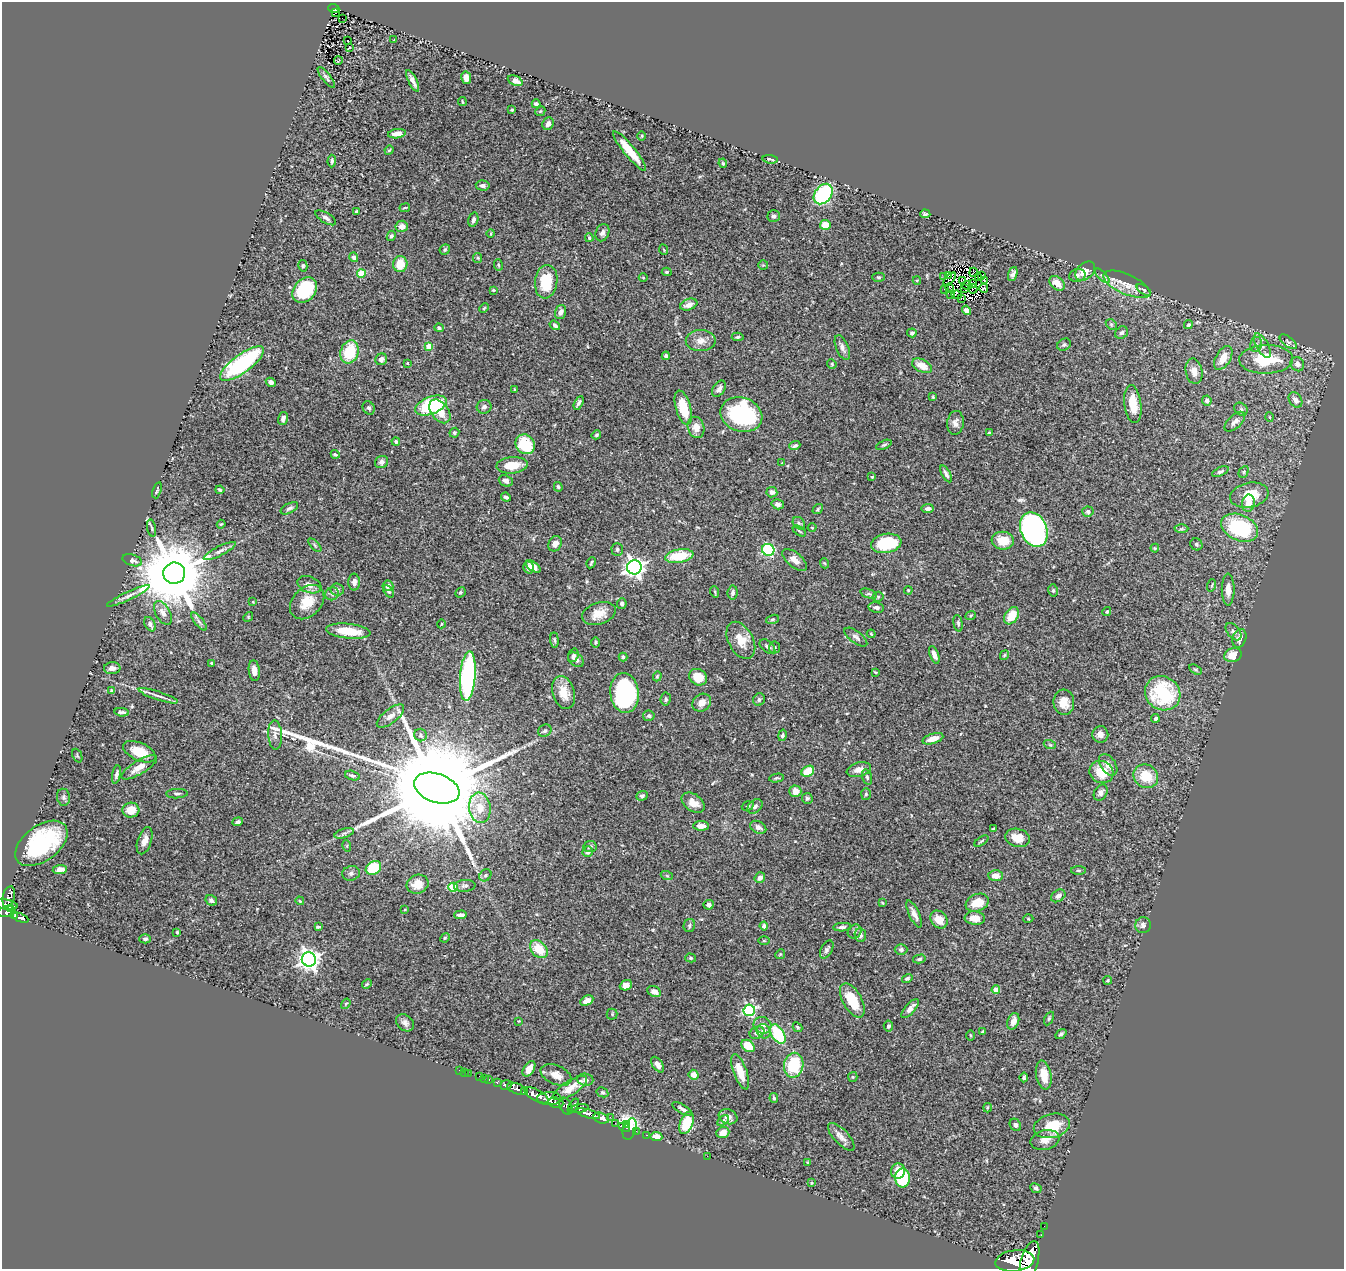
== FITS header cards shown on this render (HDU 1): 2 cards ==
NAXIS1  =                 1342
NAXIS2  =                 1267

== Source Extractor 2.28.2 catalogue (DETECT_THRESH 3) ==
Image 1342 x 1267 px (HDU 1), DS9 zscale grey, 1 PNG px = 1 image px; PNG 1346 x 1271 px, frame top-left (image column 1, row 1267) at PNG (2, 2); each listed source drawn as its Kron ellipse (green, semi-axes under 4 px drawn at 4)
Background 0.498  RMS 0.033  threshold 0.0993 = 3 sigma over >= 5 px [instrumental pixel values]
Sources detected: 433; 8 with non-positive FLUX_AUTO (blend fragments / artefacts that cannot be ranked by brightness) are neither listed nor drawn; the other 425 listed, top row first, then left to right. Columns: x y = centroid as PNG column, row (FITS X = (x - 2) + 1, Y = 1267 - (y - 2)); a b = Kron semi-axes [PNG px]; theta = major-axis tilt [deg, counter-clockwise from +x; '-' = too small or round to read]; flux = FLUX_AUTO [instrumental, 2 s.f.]
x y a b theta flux
334 9 5 4 - 90
335 12 3 2 - 23
342 18 2 2 - 1.2
394 40 2 2 - 1.2
347 41 3 3 - 23
349 48 3 3 - 19
338 61 4 2 - 1.5
326 77 13 4 -52 5.6
466 78 6 5 - 15
413 81 12 3 -63 9.7
515 81 8 4 -25 16
462 102 4 2 - 2.3
536 104 4 3 - 4.5
512 110 3 3 - 2.9
540 111 5 4 - 2.5
548 124 6 5 - 8.9
397 134 9 4 8 12
642 136 4 3 - 2
389 150 5 4 - 2.4
629 151 25 5 -51 53
770 159 8 3 -7 4
332 161 6 4 89 4.1
723 163 5 4 - 2.9
483 186 7 5 -5 7.6
823 194 11 8 52 240
405 208 5 3 - 2.2
356 211 3 3 - 2.2
925 214 5 3 - 4
774 216 6 6 - 5.6
326 218 11 5 -31 8
473 220 7 5 76 5.7
825 225 5 5 - 29
402 226 6 5 - 17
602 233 9 6 67 7.2
491 234 4 2 - 1.9
391 236 5 4 - 4.9
589 238 4 3 - 2.8
445 249 5 5 - 4.2
664 250 5 3 - 2
354 257 5 4 - 5.3
478 258 5 4 - 2.6
400 264 8 7 - 41
498 265 6 4 -81 2.8
763 265 5 5 - 2.8
303 266 6 4 -78 2.9
1085 271 11 8 42 24
667 272 5 4 - 3.2
973 272 4 2 - 1.9
361 273 4 4 - 74
1013 274 7 4 71 7.3
1077 275 8 6 15 6.8
944 276 3 2 - 7.1
948 276 3 2 - 0.41
981 276 3 2 - 1.1
1102 276 9 3 -44 5
879 277 6 4 -1 3.6
643 278 4 4 - 2.1
978 278 2 2 - 1.2
950 279 8 3 49 2.3
963 280 3 2 - 0.92
917 281 4 4 - 2.4
984 281 3 2 - 2.1
546 282 17 11 83 72
1057 283 9 6 -41 22
973 284 3 2 - 1.8
1127 284 25 10 -24 34
967 285 5 2 - 4.2
950 288 5 2 - 2.8
965 288 4 2 - 1.9
984 288 4 4 - 3.8
945 289 2 2 - 1.7
973 289 5 2 - 0.21
305 290 14 10 50 140
493 290 3 3 - 2.4
1144 290 8 4 -36 4.6
951 295 3 2 - 1.7
957 295 5 2 - 2.4
961 299 3 2 - 1.5
689 305 9 5 20 15
484 308 5 3 - 2.3
967 310 5 4 - 11
560 312 7 5 71 11
1111 324 6 4 -44 3.7
555 325 5 4 - 5.3
1188 325 5 4 - 3.5
439 328 5 4 - 3.7
912 333 5 4 - 4.8
1122 333 7 5 39 5.7
738 337 6 3 4 4.3
701 341 15 10 1 20
1288 342 10 5 -38 5.9
1256 344 8 6 76 6.7
1064 345 7 5 31 4.4
1262 345 14 6 -61 10
429 346 4 4 - 31
842 348 13 6 -67 9.8
350 352 12 9 71 79
666 356 4 3 - 5.1
1223 358 13 7 60 30
381 359 6 5 - 7.3
1266 359 27 14 1 100
242 363 26 9 36 300
407 363 4 3 - 1.8
832 364 5 4 - 2.5
1297 364 7 6 - 12
922 366 11 6 -26 28
1194 371 13 8 -80 18
271 382 5 4 - 7.4
514 389 3 2 - 1.4
719 389 9 6 53 8.8
933 397 4 3 - 2.2
1295 400 8 6 -57 12
1207 401 5 4 - 6
579 403 7 4 62 5.6
1133 404 19 8 -83 43
431 405 17 8 21 150
484 407 7 7 - 7.3
369 408 7 5 -59 4.5
683 408 17 7 -74 61
1241 409 7 6 - 5.6
440 411 13 8 -52 31
741 415 21 17 -20 250
1269 417 5 3 - 2
283 418 7 4 77 8.8
1235 422 13 6 43 11
955 423 12 8 83 12
696 427 11 8 -74 19
454 433 5 4 - 3.7
989 433 3 3 - 4.1
596 435 5 4 - 3.5
396 442 4 4 - 4.3
525 444 10 9 - 82
884 445 8 4 24 4
795 446 5 4 - 4.2
335 454 4 3 - 3.4
381 462 7 6 - 8.6
782 463 3 3 - 1.6
512 465 16 8 4 37
1220 472 9 4 23 5
1244 472 6 4 62 3.4
946 474 9 4 -61 6.9
872 477 4 4 - 2.4
506 481 7 5 -22 9.3
558 487 5 4 - 3.4
157 490 8 3 71 3.7
220 490 4 3 - 4
772 492 5 5 - 8.6
1249 495 19 12 11 53
506 497 5 3 - 6.5
1248 503 9 6 81 23
778 504 6 5 - 8.2
289 508 9 5 27 6
818 509 6 4 38 3
928 509 6 4 6 8.2
1088 512 5 5 - 5.3
799 523 7 5 -47 4.7
221 524 4 3 - 2
152 528 9 3 -78 3.4
812 528 4 3 - 1.6
1240 528 19 13 -23 190
1181 529 7 3 1 2.9
1034 530 18 13 -67 590
799 531 7 3 -34 2.6
1003 541 11 9 -7 39
886 543 15 9 9 130
555 544 8 6 62 12
1196 544 6 5 - 4.7
315 545 8 3 -46 3.2
1155 548 4 4 - 2.6
617 549 6 6 - 4.6
768 550 6 6 - 230
220 551 18 4 27 11
679 556 14 6 9 71
132 560 10 5 -17 11
795 560 15 7 -40 18
591 563 6 2 64 2.8
824 563 5 3 - 2.2
529 567 6 5 - 8
533 567 8 4 -36 18
634 567 7 7 - 1200
174 573 11 10 - 25000
354 582 8 6 -89 8.8
309 585 12 8 -21 13
1212 585 6 3 71 2.6
388 586 5 5 - 9.2
337 589 7 6 - 5.7
1228 589 16 6 -90 19
908 590 4 4 - 2.4
1053 590 6 5 - 4
389 591 7 4 -54 3.9
460 592 5 4 - 3.5
715 592 6 3 -72 2.6
733 593 7 5 82 6.7
332 594 7 6 - 5
868 594 8 4 -20 4.8
128 596 23 4 25 11
878 597 5 5 - 3.2
253 602 4 3 - 1.8
307 602 20 14 45 46
622 604 5 4 - 6.1
876 607 8 5 -9 7.5
1107 611 5 4 - 4
163 613 13 7 -60 15
599 614 17 11 17 30
971 615 5 3 - 2.2
1012 616 9 6 58 43
248 617 5 4 - 2
772 619 7 4 19 3.4
199 621 11 3 -50 6.1
958 623 8 4 -80 4.5
150 624 8 5 -62 7.5
441 624 4 3 - 1.8
348 631 22 7 -6 54
1233 632 10 6 -50 7.8
871 634 4 3 - 2.1
856 637 13 6 -37 8.5
1239 638 9 6 70 14
554 640 7 3 -84 3.6
741 640 20 12 -61 35
596 642 5 4 - 3.2
767 647 9 5 -42 7.8
774 647 6 5 - 4.4
573 655 7 5 70 4.9
934 655 9 4 -69 11
1004 655 5 3 - 2.3
1233 655 9 6 17 31
623 657 4 3 - 4.9
576 660 9 6 -37 7
212 663 3 3 - 2.7
112 668 8 6 4 12
1195 670 7 4 -32 3.4
254 671 10 5 -83 16
875 672 3 2 - 2.1
468 676 25 7 85 390
657 676 5 3 - 2.3
698 677 9 8 - 47
112 691 4 3 - 4
563 692 17 11 -73 34
624 693 20 14 -83 310
1163 693 18 16 -37 160
158 696 20 3 -18 9
666 699 6 5 - 4.2
759 700 6 6 - 5
1064 702 12 10 -85 31
702 703 10 8 37 17
122 712 7 3 -6 4.8
390 716 16 7 38 12
649 716 6 5 - 5
1155 718 4 4 - 4.5
545 731 7 6 - 5.5
1100 734 8 8 - 14
275 735 15 7 -87 12
420 735 6 6 - 4.9
782 735 6 4 77 4.3
933 739 11 5 17 21
1050 745 6 3 -19 3
139 752 17 9 -23 46
77 756 7 4 -67 2.7
1108 765 12 7 -56 18
139 767 20 7 31 25
859 770 12 7 15 18
808 771 7 5 33 50
1101 772 12 11 - 52
116 774 9 4 78 7.4
352 776 7 4 -17 4.6
1146 776 13 11 -33 53
867 777 8 5 -75 4.6
777 778 7 4 10 2.9
437 788 23 14 -19 87000
795 791 6 5 - 22
1101 792 9 6 60 8.4
177 794 11 4 3 5.2
866 794 6 5 - 3.6
642 796 6 4 22 5.2
63 797 8 6 -82 5.9
807 798 5 5 - 4.2
693 803 13 8 -35 21
748 806 6 4 20 3.1
755 806 8 6 40 7.4
480 808 15 10 -82 36
131 810 8 7 - 36
237 822 5 4 - 5.6
701 826 8 4 -1 12
758 827 8 6 -26 9.8
994 829 3 3 - 2.9
344 833 10 4 18 5.7
1017 838 12 9 -16 30
145 841 14 7 72 15
981 841 8 3 34 2.7
41 843 30 17 36 220
347 846 6 3 -73 2.3
590 847 7 5 7 5
588 852 5 5 - 8
373 868 8 6 31 82
60 870 7 4 5 16
1078 870 7 4 -1 3
351 873 9 7 10 7.7
485 875 6 5 - 4.5
667 876 6 4 -19 3
996 876 7 5 -4 19
760 878 5 5 - 9.1
418 884 11 9 19 27
465 886 10 6 5 6.8
453 887 4 4 - 75
1058 896 8 5 33 7.7
9 897 11 6 76 270
211 900 6 5 - 5.5
300 901 4 3 - 1.9
882 903 4 3 - 1.9
977 903 12 8 21 40
6 905 12 5 -9 540
709 905 5 5 - 7
11 909 4 3 - 150
405 910 4 2 - 1.8
7 912 9 5 10 400
914 914 15 5 -65 14
461 915 6 4 3 7.1
15 916 4 3 - 170
21 918 8 4 -24 220
975 918 10 7 -5 21
1028 919 5 3 - 2
939 920 9 7 -49 26
689 925 7 5 77 4.4
1143 925 8 8 - 7.6
764 926 4 4 - 8
318 927 4 3 - 3.7
842 927 9 4 3 6.6
855 931 7 6 - 5.6
177 932 4 4 - 2.6
860 935 7 5 -81 7.9
445 938 5 4 - 2.6
145 939 6 4 0 4.8
764 941 5 3 - 2.2
539 949 10 7 -46 47
827 949 10 5 62 6.8
901 949 6 5 - 5.5
780 954 5 4 - 2.8
691 958 5 4 - 3.2
309 959 7 7 - 1300
919 959 6 4 12 3.8
907 978 5 4 - 4.2
1108 980 4 4 - 2.7
367 984 5 4 - 2.8
626 985 6 5 - 14
996 990 4 4 - 39
654 992 7 5 -24 12
852 1000 19 9 -61 66
587 1001 7 4 28 15
346 1004 5 4 - 2.7
910 1009 12 5 49 14
749 1010 6 5 - 290
612 1014 5 5 - 3.2
1049 1018 7 4 63 3.2
519 1021 4 3 - 1.6
1013 1021 8 5 69 12
405 1023 10 7 -39 9
762 1025 9 8 - 9.9
888 1026 5 5 - 3.9
798 1027 5 3 - 3.2
764 1031 7 6 - 13
983 1031 4 2 - 1.6
757 1033 8 6 24 9.6
778 1034 10 6 -58 120
1061 1034 6 4 35 4.4
970 1035 5 3 - 2.4
748 1046 7 5 -37 46
657 1065 9 5 -55 11
794 1065 12 9 79 110
529 1069 8 5 57 17
459 1070 2 2 - 4.7
465 1072 3 2 - 2.8
740 1072 18 6 -70 39
468 1073 3 2 - 4.3
556 1075 16 9 -24 21
693 1075 5 5 - 15
1044 1075 14 7 -79 34
479 1076 2 2 - 9.1
853 1077 5 4 - 2.7
1024 1077 5 3 - 4.2
484 1078 2 2 - 7.4
489 1080 3 3 - 49
585 1080 8 6 -7 8.5
497 1083 4 3 - 93
506 1085 6 5 - 350
570 1088 19 7 32 29
517 1089 10 5 -21 990
524 1092 4 3 - 430
602 1092 6 5 - 3.7
536 1095 13 5 -28 3000
774 1098 5 3 - 3.5
549 1099 12 6 1 1200
556 1103 7 5 -17 480
566 1106 9 6 -64 510
573 1106 8 3 58 510
987 1108 5 2 - 2
579 1109 10 4 9 560
682 1109 11 4 -31 7.7
588 1114 12 4 -16 1200
610 1117 2 2 - 13
728 1117 9 7 -21 12
601 1118 8 5 -16 1700
723 1121 6 4 35 4
615 1123 3 2 - 14
687 1123 12 6 68 72
627 1124 4 3 - 750
1015 1125 6 5 - 5.9
1052 1126 18 12 14 61
624 1127 6 3 -23 170
630 1129 11 6 71 88
636 1131 2 2 - 10
723 1133 6 5 - 16
647 1135 3 2 - 20
656 1136 6 4 -8 15
841 1137 18 7 -46 15
1045 1140 15 9 14 20
707 1156 2 2 - 87
808 1162 3 3 - 2.4
898 1171 7 7 - 26
902 1178 9 7 90 130
811 1183 4 3 - 1.7
1036 1188 6 4 -26 4.3
1044 1226 2 2 - 6.3
1041 1235 2 2 - 7.3
1015 1261 19 10 7 5900
1030 1261 20 8 75 4800
At the frame edge (FLAGS 8, measured only in part): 1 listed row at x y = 1030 1261
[8 non-positive-flux detections neither listed nor drawn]